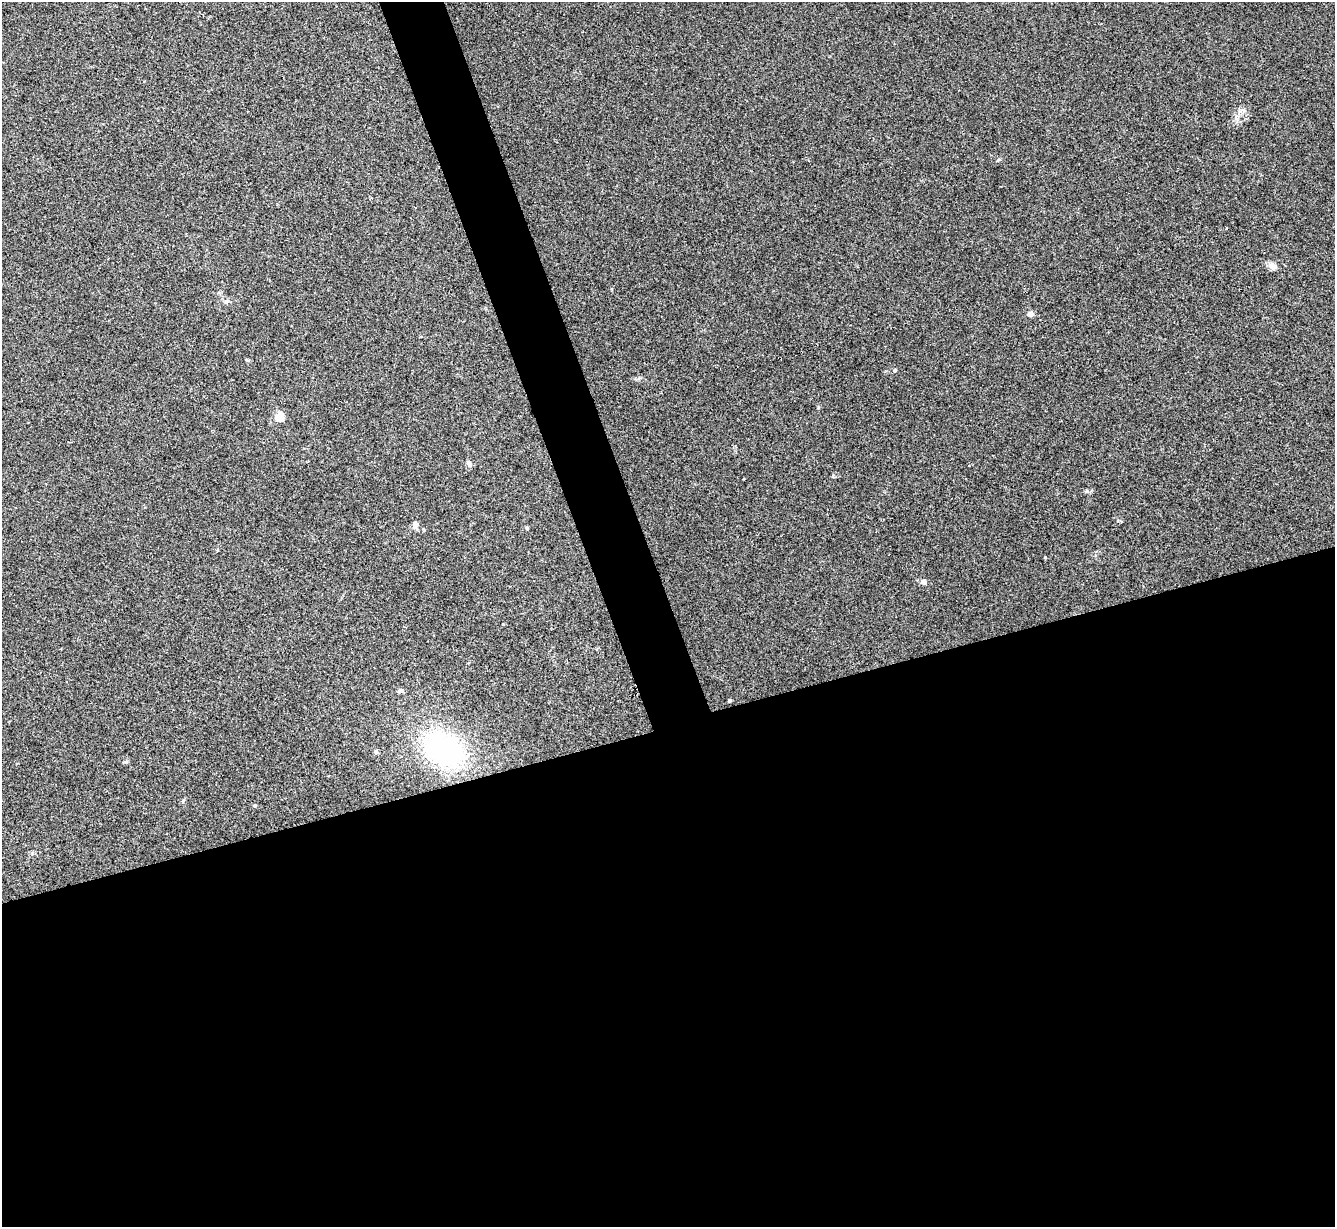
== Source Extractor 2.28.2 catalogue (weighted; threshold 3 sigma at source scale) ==
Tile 15 of 4 x 4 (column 3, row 4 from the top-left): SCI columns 2672-4004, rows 275-1499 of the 5340 x 5325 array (HDU 1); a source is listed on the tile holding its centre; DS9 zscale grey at full resolution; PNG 1337 x 1229 px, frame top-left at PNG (2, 2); no overlay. Shown black and unused: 44% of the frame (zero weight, under 3 of 4 exposures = <1% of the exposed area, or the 3 px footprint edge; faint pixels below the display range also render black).
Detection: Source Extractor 2.28.2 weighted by HDU 2 'WHT'; one run over the whole footprint, this tile lists its part. Background 0.0334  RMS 0.0043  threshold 0.0195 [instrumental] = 3 sigma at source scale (4.5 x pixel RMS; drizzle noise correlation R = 1.50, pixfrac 1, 0.05/0.05 arcsec/px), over >= 5 px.
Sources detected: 16; all 16 listed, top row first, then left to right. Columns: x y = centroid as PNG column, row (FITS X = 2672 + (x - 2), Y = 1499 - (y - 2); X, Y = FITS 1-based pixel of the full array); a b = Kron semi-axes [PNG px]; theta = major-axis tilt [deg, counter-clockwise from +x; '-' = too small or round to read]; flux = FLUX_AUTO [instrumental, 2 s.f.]
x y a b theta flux
1272 266 11 8 -28 2.1
1030 314 5 5 - 2.7
895 370 4 4 - 0.86
279 417 5 5 - 24
469 464 10 6 -63 1.2
1086 491 6 5 - 0.62
415 525 11 7 73 1.7
527 528 5 4 - 0.48
1045 557 5 3 - 0.31
923 582 7 6 - 1.5
400 691 7 6 - 1
730 700 3 3 - 0.88
444 750 39 29 -32 69
376 752 5 4 - 1.2
125 762 7 3 8 0.55
255 805 4 4 - 0.44